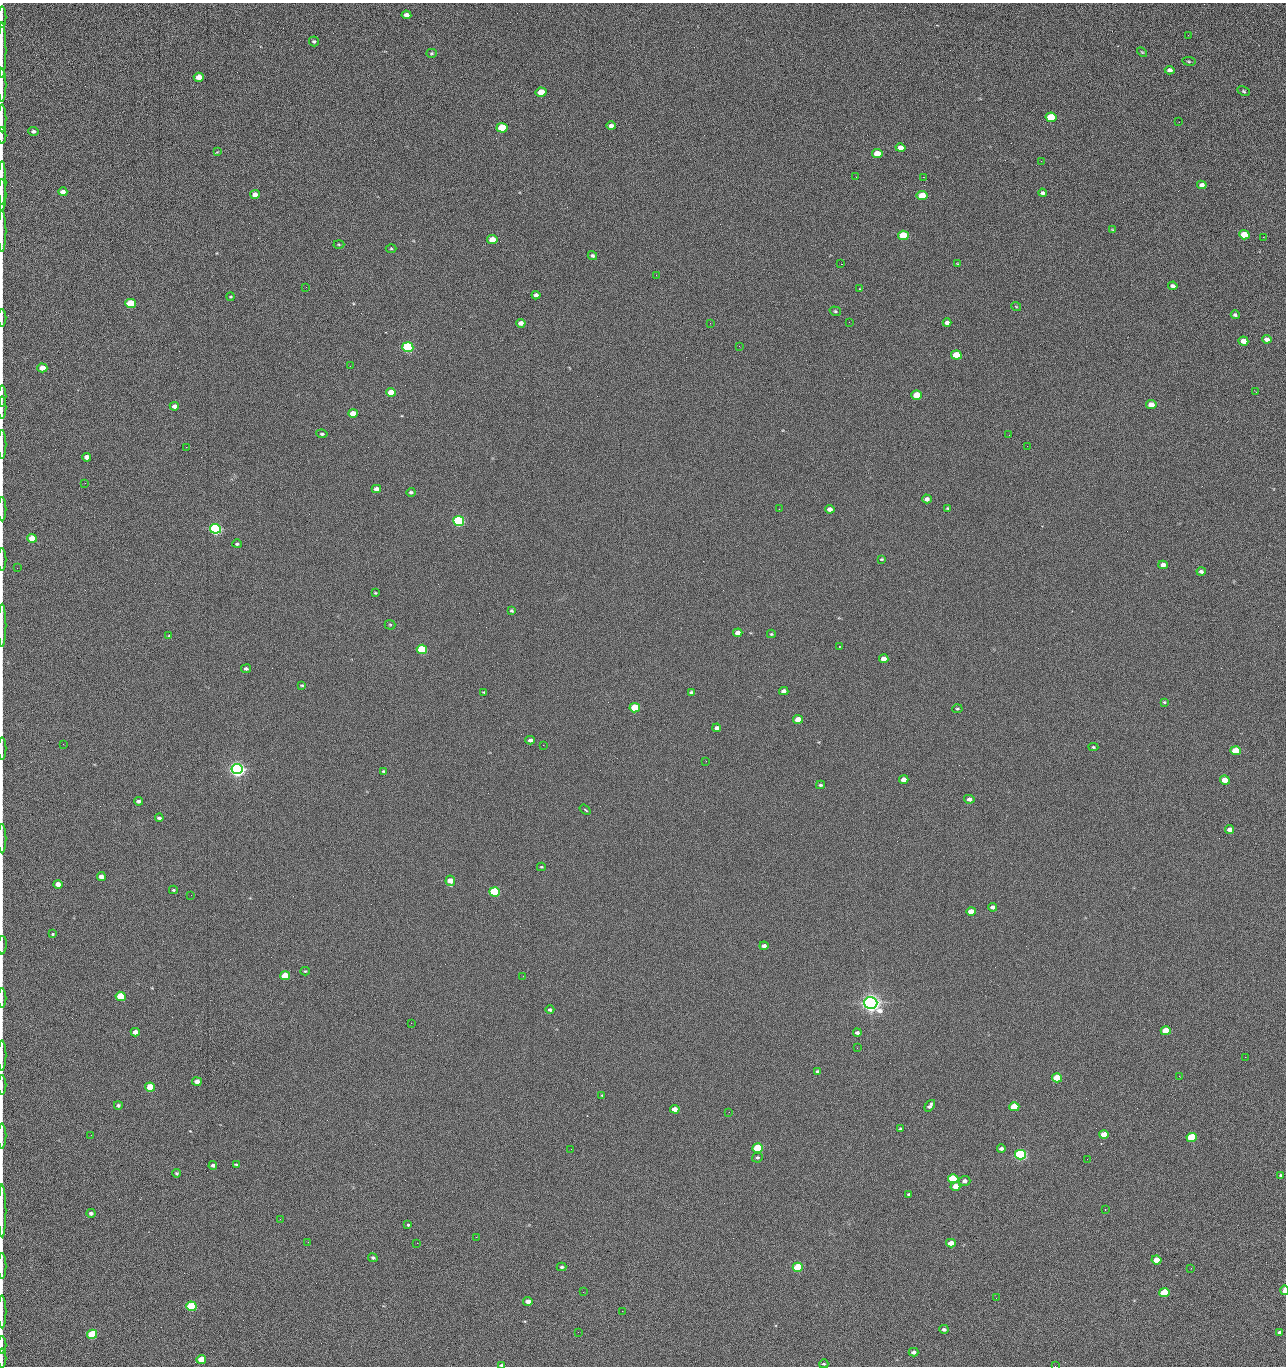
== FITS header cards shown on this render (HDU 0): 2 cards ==
NAXIS1  =                 1284 /fastest changing axis
NAXIS2  =                 1364 /next to fastest changing axis

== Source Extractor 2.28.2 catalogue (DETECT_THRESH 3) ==
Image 1284 x 1364 px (HDU 0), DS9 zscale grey, 1 PNG px = 1 image px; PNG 1288 x 1368 px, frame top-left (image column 1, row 1364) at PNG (2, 3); each listed source drawn as its Kron ellipse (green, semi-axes under 4 px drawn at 4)
Background 126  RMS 14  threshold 43.3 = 3 sigma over >= 5 px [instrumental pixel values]
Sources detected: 226; all 226 listed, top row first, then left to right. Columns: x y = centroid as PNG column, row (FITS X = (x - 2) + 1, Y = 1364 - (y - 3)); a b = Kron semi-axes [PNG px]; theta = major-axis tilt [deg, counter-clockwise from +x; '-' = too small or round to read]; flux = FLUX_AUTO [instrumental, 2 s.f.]
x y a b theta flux
406 15 5 4 - 4.8e+03
2 17 10 2 90 2.1e+03
1188 35 2 2 - 1.3e+03
314 41 5 5 - 1.5e+03
2 50 28 2 90 5.9e+03
1142 52 6 3 -44 1.0e+03
432 53 5 4 - 1.2e+03
1189 61 7 3 -9 1.1e+03
1170 70 5 4 - 3.1e+03
199 77 5 4 - 9.1e+03
2 85 17 2 90 2.7e+03
1244 91 6 4 -28 1.4e+03
541 92 5 4 - 2.3e+04
1051 117 5 4 - 4.5e+04
2 118 14 2 90 2.2e+03
1179 122 2 2 - 1.3e+03
611 126 5 4 - 3.9e+03
502 128 5 4 - 5.5e+04
33 131 5 4 - 2.9e+03
2 135 8 2 90 1.0e+03
900 148 5 4 - 6.5e+03
217 152 4 3 - 6.7e+02
877 154 5 4 - 1.6e+04
1041 161 2 2 - 1.9e+03
856 177 2 2 - 2.3e+03
923 177 2 2 - 3.1e+04
2 183 22 2 90 4.1e+03
1202 185 5 4 - 3.8e+03
63 192 4 4 - 5.0e+03
1042 193 4 3 - 2.4e+03
255 194 5 4 - 6.0e+03
2 195 16 2 90 2.8e+03
922 196 5 4 - 2.9e+04
1113 230 4 3 - 1.0e+03
2 231 20 2 90 3.8e+03
903 235 5 4 - 4.3e+04
1244 235 5 4 - 2.5e+04
1263 237 3 2 - 7.9e+02
492 240 5 4 - 2.0e+04
339 244 5 3 - 1.0e+03
391 249 5 3 - 9.7e+02
592 256 5 4 - 1.8e+03
841 264 2 2 - 2.7e+04
958 264 4 3 - 8.0e+02
656 275 3 2 - 7.8e+02
1173 286 5 3 - 2.6e+03
306 287 3 2 - 7.6e+02
859 289 2 2 - 6.1e+02
536 295 4 4 - 3.2e+03
230 297 4 2 - 8.3e+02
130 303 5 4 - 5.3e+04
1016 306 5 3 - 7.7e+02
835 311 6 4 -16 1.4e+03
1235 315 4 4 - 2.0e+03
2 318 8 2 90 1.2e+03
849 322 2 2 - 1.0e+03
521 323 5 4 - 5.0e+03
710 323 2 2 - 3.6e+03
947 323 4 4 - 3.7e+03
1267 339 5 4 - 4.8e+03
1243 341 5 4 - 1.0e+04
739 346 2 2 - 5.0e+02
408 347 5 5 - 1.6e+05
956 355 5 4 - 4.1e+04
350 366 2 2 - 2.5e+03
42 368 5 4 - 1.2e+04
391 392 5 4 - 2.0e+04
1256 392 3 2 - 1.7e+03
917 395 5 4 - 3.4e+04
2 396 10 2 90 1.7e+03
1151 405 5 4 - 1.0e+04
174 406 5 4 - 4.9e+03
2 408 11 2 90 1.7e+03
353 413 5 4 - 9.6e+03
322 434 5 4 - 1.6e+03
1009 435 2 2 - 3.4e+03
2 444 14 2 90 2.4e+03
1027 446 2 2 - 4.7e+02
186 447 2 2 - 2.9e+03
87 457 4 4 - 6.0e+03
85 483 3 2 - 9.7e+02
376 489 4 4 - 5.2e+03
411 492 4 4 - 1.6e+03
927 499 5 4 - 3.8e+03
948 508 4 3 - 1.1e+03
2 509 12 2 90 2.0e+03
779 509 2 2 - 5.8e+02
830 509 5 4 - 5.1e+03
459 521 5 5 - 2.0e+05
215 529 5 5 - 3.3e+05
32 538 5 4 - 2.0e+04
237 544 4 3 - 1.6e+03
2 559 11 2 90 1.8e+03
881 559 4 3 - 9.0e+02
1163 565 4 4 - 5.4e+03
17 568 2 2 - 4.0e+02
1201 572 4 4 - 2.4e+03
375 593 3 2 - 9.2e+02
512 611 4 3 - 1.5e+03
2 625 21 2 90 4.0e+03
390 625 5 5 - 1.2e+03
738 633 5 4 - 5.6e+03
771 634 4 3 - 9.7e+02
169 636 4 4 - 9.7e+02
839 646 3 2 - 9.1e+02
422 649 5 4 - 9.3e+04
884 659 4 4 - 7.3e+03
246 669 5 4 - 2.1e+03
302 685 3 2 - 1.1e+03
784 691 4 4 - 4.3e+03
484 692 3 2 - 8.7e+02
691 692 4 3 - 1.5e+03
1164 702 3 3 - 1.0e+03
635 708 5 4 - 5.1e+04
957 709 5 3 - 1.1e+03
798 719 5 4 - 1.5e+04
717 728 4 4 - 3.6e+03
530 740 5 4 - 2.7e+03
63 744 2 2 - 5.2e+02
543 745 2 2 - 3.5e+03
1093 747 5 4 - 1.3e+03
2 748 11 2 90 1.8e+03
1236 751 5 4 - 2.8e+04
706 761 2 2 - 2.5e+03
237 769 5 5 - 6.9e+05
384 771 4 3 - 1.3e+03
904 779 5 4 - 6.1e+03
1225 780 5 4 - 1.4e+04
820 785 4 3 - 1.4e+03
969 799 5 4 - 4.2e+03
138 801 4 3 - 2.2e+03
585 810 6 3 -37 1.4e+03
159 818 4 3 - 2.2e+03
1230 829 4 4 - 6.0e+03
2 838 15 2 90 2.5e+03
541 867 4 3 - 9.6e+02
101 876 4 4 - 5.6e+03
450 881 5 5 - 1.3e+04
58 884 5 4 - 1.0e+04
173 890 4 3 - 1.0e+03
495 892 5 4 - 1.3e+05
191 895 2 2 - 3.7e+02
993 907 4 4 - 3.0e+03
971 911 5 4 - 9.5e+03
52 934 3 3 - 1.7e+03
2 945 9 2 86 1.9e+03
764 946 4 4 - 3.6e+03
305 971 5 4 - 1.1e+03
285 976 5 4 - 3.4e+04
523 976 2 2 - 2.1e+03
121 996 5 4 - 5.4e+04
2 998 10 2 90 1.5e+03
871 1003 6 6 - 1.0e+06
550 1010 4 3 - 1.9e+03
411 1023 2 2 - 5.6e+03
1166 1031 5 4 - 2.9e+04
135 1032 4 4 - 6.3e+03
857 1033 4 3 - 2.1e+03
857 1048 3 2 - 1.5e+03
2 1055 15 2 90 2.6e+03
1245 1057 2 2 - 2.0e+03
818 1071 4 3 - 2.1e+03
1179 1076 2 2 - 2.8e+03
1057 1078 5 4 - 4.9e+04
197 1081 5 4 - 6.6e+03
2 1085 10 2 90 1.6e+03
150 1087 5 4 - 3.2e+04
602 1095 3 2 - 6.0e+02
118 1105 4 3 - 1.9e+03
930 1106 6 3 53 2.8e+03
1014 1107 5 4 - 4.5e+04
675 1109 5 4 - 9.0e+03
729 1112 2 2 - 1.2e+03
900 1129 3 3 - 1.8e+03
91 1135 2 2 - 2.6e+03
1104 1135 5 4 - 1.7e+04
2 1136 12 2 90 1.8e+03
1192 1137 5 4 - 6.0e+04
758 1148 5 4 - 8.1e+04
571 1149 2 2 - 9.4e+02
1001 1149 4 3 - 2.5e+03
1020 1155 5 5 - 2.8e+05
757 1158 5 5 - 1.7e+03
1087 1159 2 2 - 1.4e+03
236 1164 4 3 - 1.1e+03
213 1165 4 3 - 2.6e+03
176 1173 4 3 - 1.2e+03
1281 1175 3 3 - 9.3e+02
953 1179 5 4 - 8.7e+04
964 1181 6 5 - 3.9e+03
955 1186 5 4 - 1.0e+04
909 1194 3 3 - 1.4e+03
1105 1210 2 2 - 8.1e+02
2 1211 26 2 90 3.8e+03
91 1213 4 4 - 2.3e+03
280 1219 2 2 - 2.3e+03
408 1224 3 3 - 4.6e+03
476 1237 2 2 - 1.3e+04
308 1242 3 2 - 2.0e+03
417 1243 2 2 - 5.6e+03
951 1243 5 4 - 9.1e+03
373 1258 5 4 - 1.6e+03
1157 1260 5 4 - 1.4e+04
2 1266 13 2 90 2.0e+03
562 1267 5 4 - 1.6e+03
798 1267 5 4 - 8.3e+04
1191 1268 2 2 - 5.3e+02
1284 1290 5 2 - 8.3e+03
583 1292 2 2 - 5.7e+02
1164 1292 5 4 - 4.7e+04
996 1298 2 2 - 2.7e+03
528 1301 4 4 - 7.7e+03
191 1306 5 4 - 1.0e+05
622 1311 2 2 - 7.9e+02
2 1312 16 2 90 2.3e+03
944 1329 5 4 - 2.3e+03
578 1332 2 2 - 3.6e+03
1280 1332 4 3 - 3.1e+03
92 1334 5 4 - 5.5e+04
2 1345 9 2 90 1.4e+03
914 1352 5 4 - 3.5e+03
2 1358 10 2 90 1.6e+03
201 1359 5 4 - 1.9e+04
824 1364 4 3 - 1.1e+03
502 1365 4 3 - 1.7e+03
1055 1366 2 2 - 2.2e+03
At the frame edge (FLAGS 8, measured only in part): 30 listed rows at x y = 2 17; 2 50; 2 85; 2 118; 2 135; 2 183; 2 195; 2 231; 2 318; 2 396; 2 408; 2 444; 2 509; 2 559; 2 625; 2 748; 2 838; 2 945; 2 998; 2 1055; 2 1085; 2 1136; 2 1211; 2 1266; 1284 1290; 2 1312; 2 1345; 2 1358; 502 1365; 1055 1366

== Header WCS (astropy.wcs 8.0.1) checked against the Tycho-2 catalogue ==
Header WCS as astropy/WCSLIB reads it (CRVAL/CRPIX/CD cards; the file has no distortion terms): RA---TAN/DEC--TAN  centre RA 15:41:40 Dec +51:59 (235.42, +51.99 deg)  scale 1.26 arcsec/px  FOV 26.9' x 28.5'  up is +92 deg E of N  parity flipped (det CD > 0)
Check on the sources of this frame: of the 60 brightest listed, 10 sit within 2.0 arcsec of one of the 11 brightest Tycho-2 stars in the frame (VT <= 12.29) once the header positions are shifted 0.20 arcsec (0.17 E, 0.10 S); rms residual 1.00 arcsec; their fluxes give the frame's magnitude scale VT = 24.51 - 2.5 log10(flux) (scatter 0.17 mag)
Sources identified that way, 10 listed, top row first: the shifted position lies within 2.0 arcsec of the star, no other Tycho-2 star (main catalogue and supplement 1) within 4.0 arcsec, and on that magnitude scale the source's flux lands within +1.5 / -3 mag of the star's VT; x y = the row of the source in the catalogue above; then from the Tycho-2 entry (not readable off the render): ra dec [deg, ICRS J2000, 3 dp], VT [Tycho-2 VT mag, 2 dp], TYC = Tycho-2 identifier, HIP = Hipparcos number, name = IAU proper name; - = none
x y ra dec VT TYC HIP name
408 347 235.614 +52.064 11.61 3489-1132-1 - -
459 521 235.514 +52.049 11.19 3489-1407-1 - -
215 529 235.515 +52.133 11.12 3489-1380-1 - -
237 769 235.378 +52.130 9.31 3489-1322-1 76850 -
495 892 235.303 +52.042 11.52 3489-958-1 - -
871 1003 235.232 +51.912 9.59 3489-824-1 - -
1020 1155 235.143 +51.862 10.97 3489-1016-1 - -
953 1179 235.131 +51.886 12.29 3489-908-1 - -
798 1267 235.084 +51.941 11.45 3489-1346-1 - -
191 1306 235.075 +52.152 11.74 3489-912-1 - -